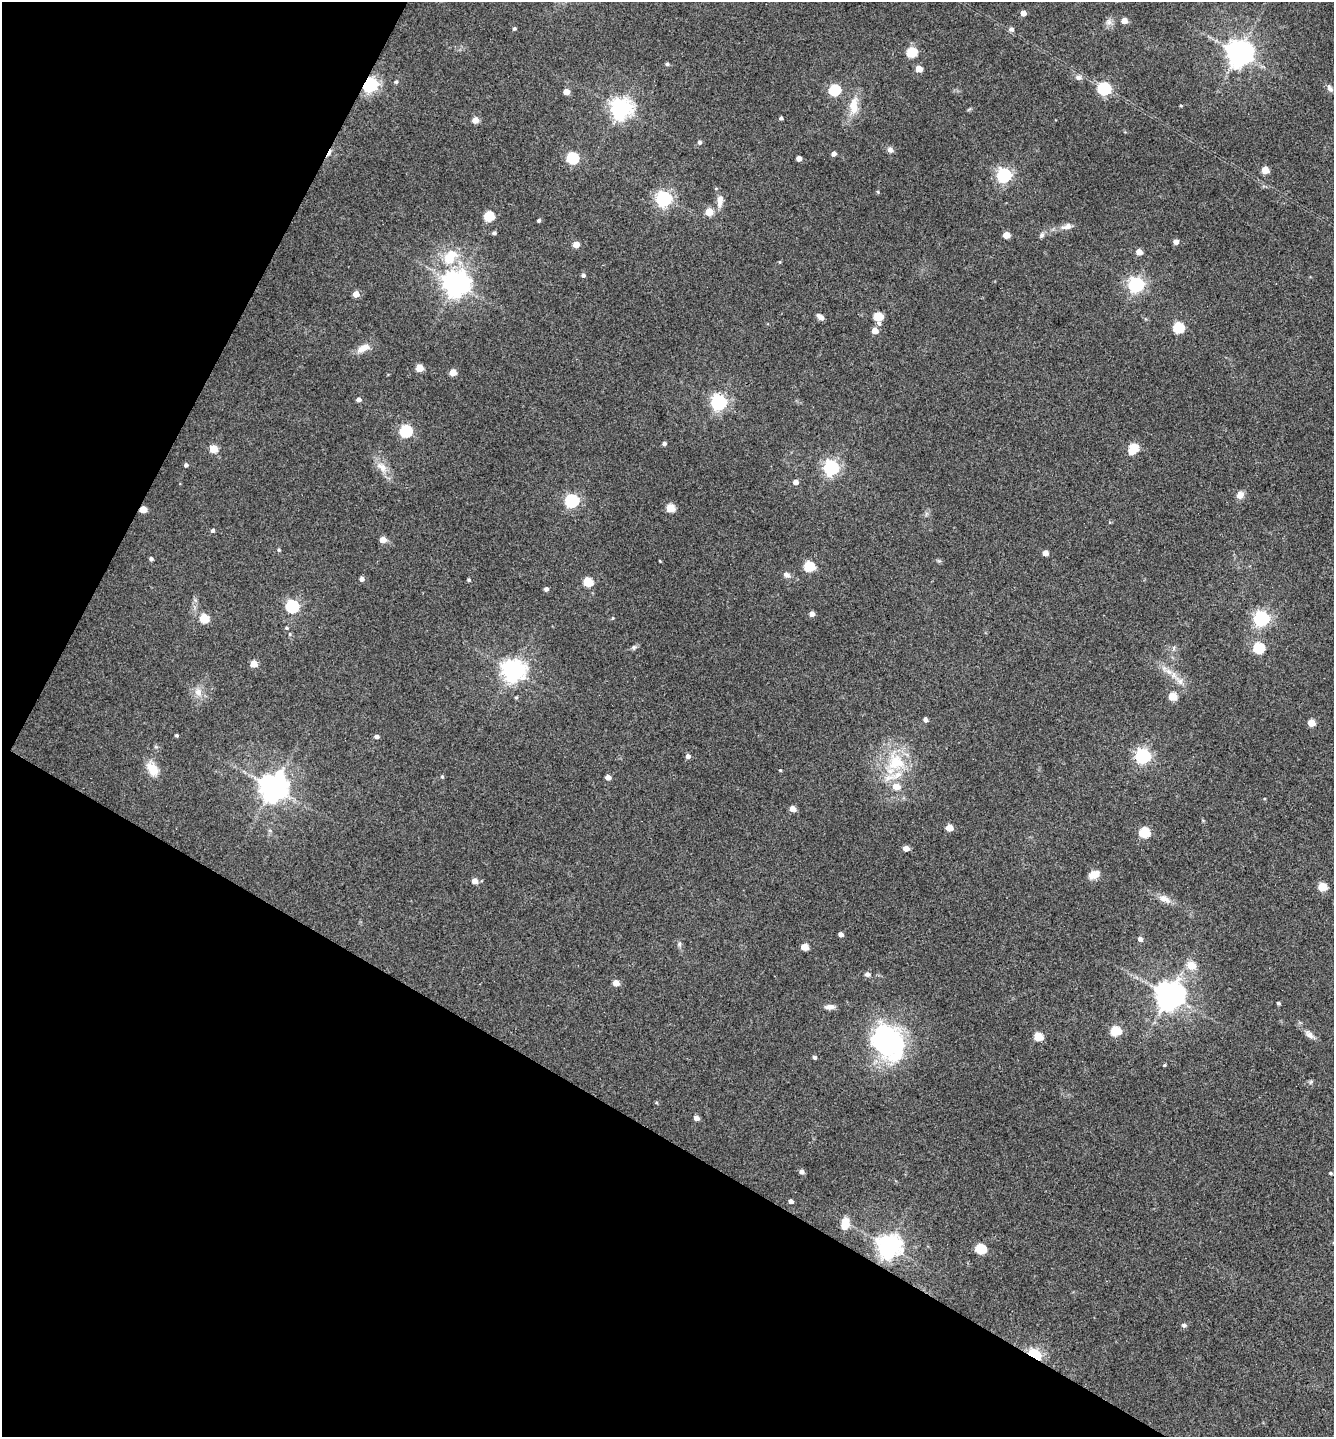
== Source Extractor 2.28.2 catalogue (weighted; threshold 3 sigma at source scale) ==
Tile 9 of 4 x 4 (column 1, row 3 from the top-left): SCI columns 146-1477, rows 1440-2874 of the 5756 x 5746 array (HDU 1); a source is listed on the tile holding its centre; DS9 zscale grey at full resolution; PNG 1336 x 1439 px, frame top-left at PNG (2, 2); no overlay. Shown black and unused: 29% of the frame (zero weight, under 3 of 4 exposures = <1% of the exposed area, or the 3 px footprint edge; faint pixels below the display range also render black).
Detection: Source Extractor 2.28.2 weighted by HDU 2 'WHT'; one run over the whole footprint, this tile lists its part. Background 0.1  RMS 0.0084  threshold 0.0378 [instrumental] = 3 sigma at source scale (4.5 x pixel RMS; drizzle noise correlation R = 1.50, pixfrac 1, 0.05/0.05 arcsec/px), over >= 5 px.
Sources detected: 145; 2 inside a brighter object's white glare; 1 cosmic-ray / hot-pixel residue — not listed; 2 inside a brighter listed object's ellipse — not listed separately; the other 140 listed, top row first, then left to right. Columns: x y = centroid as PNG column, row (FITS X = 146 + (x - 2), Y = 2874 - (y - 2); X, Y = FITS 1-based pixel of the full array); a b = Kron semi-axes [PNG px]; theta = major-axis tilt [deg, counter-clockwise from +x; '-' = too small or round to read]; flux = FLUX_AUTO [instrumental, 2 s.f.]
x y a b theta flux
1023 13 4 4 - 6.5
1124 20 5 4 - 7.8
1109 22 8 6 -46 3.2
514 28 4 4 - 1.2
1011 29 5 5 - 2.7
912 52 6 5 - 45
1239 53 8 8 - 880
667 64 5 4 - 1.4
919 69 5 5 - 12
1078 77 8 7 - 3.1
396 82 4 4 - 1.3
370 85 6 6 - 260
1104 88 6 6 - 120
1330 89 11 6 -49 2.7
834 90 6 5 - 74
566 92 5 4 - 8
854 106 25 11 89 14
1181 106 4 3 - 0.75
620 108 7 7 - 530
781 118 4 4 - 1.7
475 120 5 5 - 8.9
699 142 5 5 - 1.8
890 150 7 7 - 3.1
833 154 4 4 - 3.4
572 158 6 6 - 84
799 158 4 4 - 4.2
1265 170 5 5 - 16
1004 175 6 6 - 200
878 192 5 3 - 0.88
664 199 6 6 - 240
720 201 16 7 81 6.4
709 212 5 5 - 17
489 216 6 5 - 46
539 220 4 4 - 1.5
1066 227 17 7 16 5.1
494 233 4 4 - 1.7
1006 235 5 4 - 11
1042 235 7 6 - 2
1176 242 5 4 - 4.6
576 244 5 5 - 8.7
1139 252 5 5 - 7
450 256 25 15 49 24
583 275 5 4 - 1.9
456 283 8 8 - 770
1136 284 6 6 - 240
356 294 5 5 - 7.9
878 316 5 5 - 31
820 317 9 5 -40 3.5
879 323 5 4 - 3.2
1178 327 6 5 - 65
875 331 5 5 - 8.1
364 348 19 8 24 8.4
419 368 5 5 - 16
453 372 5 5 - 9.8
358 399 5 4 - 2.9
719 402 6 6 - 250
406 431 6 6 - 100
664 444 5 4 - 2
1133 448 7 5 63 38
213 449 5 5 - 21
186 465 4 4 - 2
382 467 18 9 -37 8.4
831 468 6 6 - 230
796 482 5 5 - 4.7
1240 495 10 8 51 5.1
571 501 6 6 - 150
670 508 5 5 - 23
143 509 5 5 - 12
213 530 5 4 - 1.4
383 540 5 4 - 11
279 550 5 4 - 1.1
1045 553 5 4 - 6
151 559 4 4 - 1.9
660 561 4 3 - 0.62
809 566 6 5 - 53
787 575 10 6 -32 3.1
362 579 5 5 - 3.3
469 580 4 4 - 1.1
588 582 5 5 - 38
546 589 4 4 - 2.5
292 606 6 6 - 130
812 614 5 4 - 4.5
204 618 5 5 - 28
613 618 5 3 - 0.76
1261 618 6 6 - 230
286 628 4 3 - 1.1
634 647 6 5 - 1.5
1259 648 6 5 - 66
254 664 5 5 - 12
513 670 8 7 - 620
1169 672 9 4 -19 3.3
198 692 12 9 -56 6.2
1172 696 5 5 - 24
516 697 4 4 - 1
925 720 4 4 - 3
1311 723 5 5 - 15
176 735 4 3 - 1.3
376 736 5 4 - 2.6
688 756 5 5 - 3.2
1143 756 6 6 - 210
896 762 25 20 23 32
152 769 17 10 -54 13
780 770 4 3 - 0.75
442 777 5 4 - 1.1
608 777 4 4 - 6
896 787 6 5 - 12
273 788 9 8 - 1100
793 809 5 4 - 8.6
949 828 5 5 - 13
1144 832 6 5 - 53
906 848 5 4 - 6.5
1094 875 13 9 29 7
475 881 5 5 - 7
1322 887 5 5 - 30
1164 899 18 8 -20 6.7
840 934 4 4 - 3.6
1140 939 5 4 - 3.6
679 944 6 5 - 1.6
805 947 5 5 - 14
1191 965 6 5 - 19
867 974 7 6 - 2
616 983 5 4 - 7.9
1169 995 8 8 - 1200
1278 1003 4 3 - 1.4
830 1007 12 6 1 4.3
1115 1031 6 5 - 45
1309 1035 13 7 -42 4.1
1038 1037 5 5 - 30
889 1041 42 36 -66 120
814 1057 5 4 - 1.9
1164 1065 4 3 - 0.9
696 1118 5 4 - 4.9
801 1172 5 4 - 3
1330 1173 4 3 - 1.2
791 1201 5 4 - 3.1
845 1223 13 8 82 11
888 1246 8 7 - 660
980 1249 6 5 - 52
1184 1325 6 5 - 1.6
1034 1355 6 4 -27 160
Overlapping masked pixels (flux is a lower limit): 3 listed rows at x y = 370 85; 143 509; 1034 1355